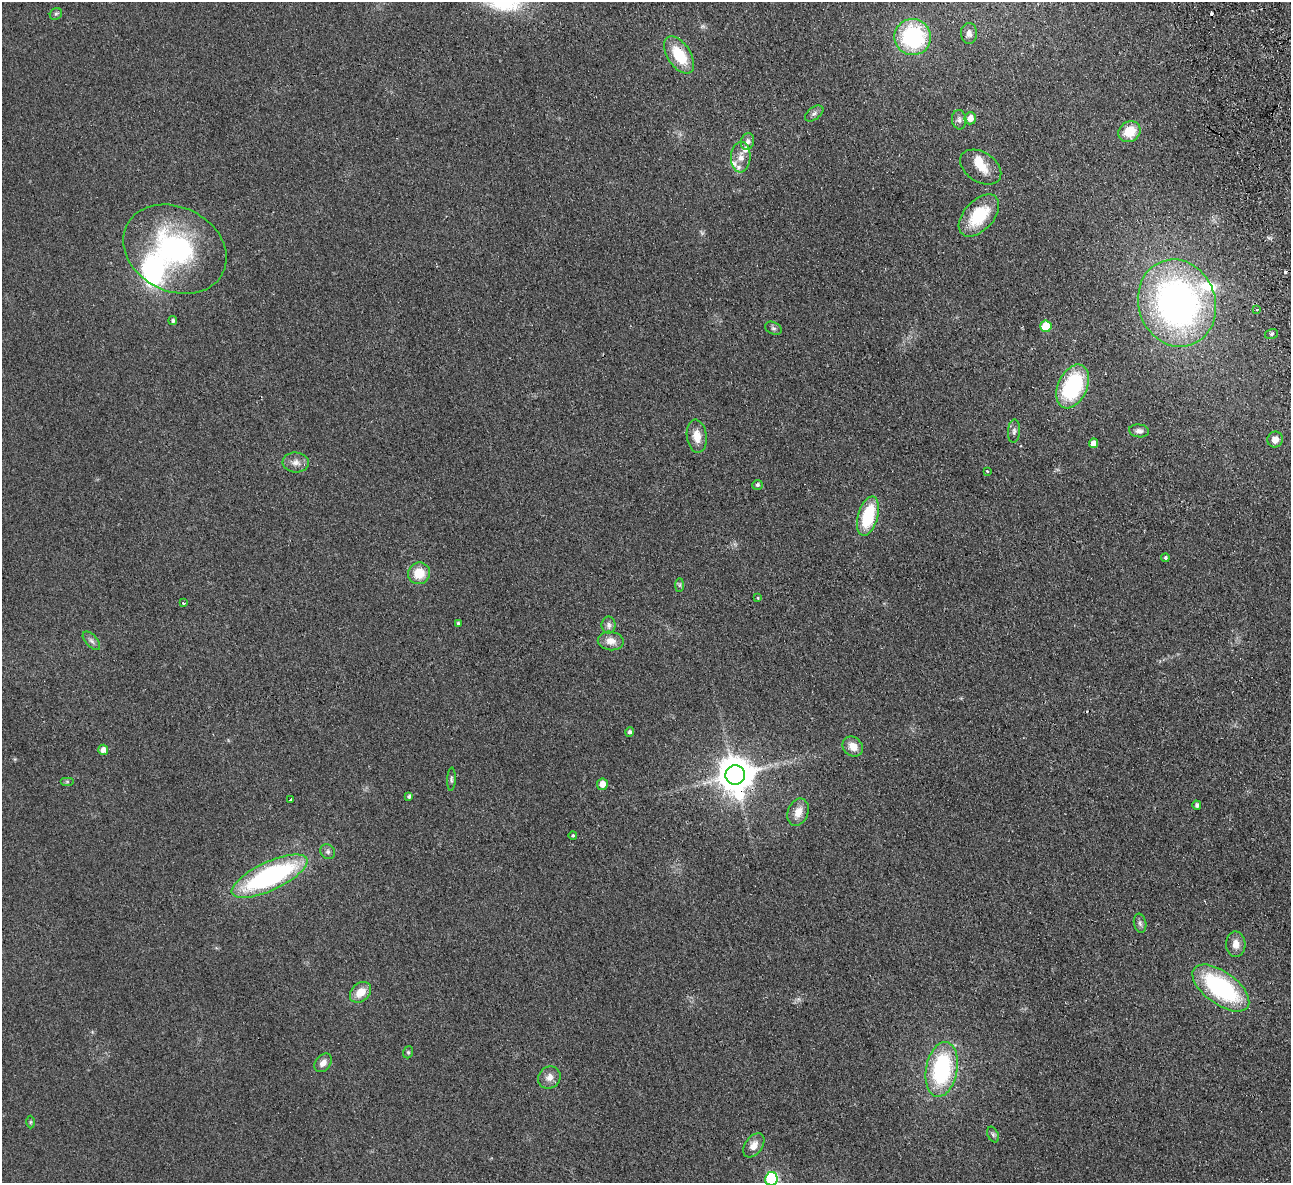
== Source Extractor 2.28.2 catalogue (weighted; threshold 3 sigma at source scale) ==
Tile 10 of 4 x 4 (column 2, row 3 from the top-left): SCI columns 1344-2632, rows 1465-2645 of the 5266 x 5170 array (HDU 1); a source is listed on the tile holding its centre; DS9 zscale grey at full resolution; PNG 1293 x 1185 px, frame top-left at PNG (2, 2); each listed source drawn as its Kron ellipse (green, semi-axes under 4 px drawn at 4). Shown black and unused: <1% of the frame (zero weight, under 2 of 3 exposures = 3% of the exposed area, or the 3 px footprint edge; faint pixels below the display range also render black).
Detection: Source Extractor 2.28.2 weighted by HDU 2 'WHT'; one run over the whole footprint, this tile lists its part. Background 0.0851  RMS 0.0094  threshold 0.0421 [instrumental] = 3 sigma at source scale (4.5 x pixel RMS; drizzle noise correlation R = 1.50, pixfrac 1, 0.05/0.05 arcsec/px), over >= 5 px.
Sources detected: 73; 2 inside a brighter object's white glare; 2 cosmic-ray / hot-pixel residue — neither listed nor drawn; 5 inside a brighter listed object's ellipse — not listed separately; the other 64 listed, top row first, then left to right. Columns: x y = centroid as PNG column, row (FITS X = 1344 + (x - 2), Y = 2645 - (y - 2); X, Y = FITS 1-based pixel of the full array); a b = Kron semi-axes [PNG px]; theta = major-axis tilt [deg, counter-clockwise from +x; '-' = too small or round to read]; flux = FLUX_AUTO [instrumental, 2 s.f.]
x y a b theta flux
56 14 6 5 - 1.8
969 33 10 8 -89 4.3
913 37 18 18 - 91
679 55 21 11 -56 31
814 113 10 6 37 3.1
970 118 6 5 - 8.3
959 120 10 7 -83 3.5
1129 132 11 10 - 21
748 142 8 6 76 3.6
741 157 15 9 86 8.5
981 167 22 15 -33 14
979 215 25 15 48 41
175 249 54 42 -26 140
1177 303 44 38 -70 350
1257 309 3 2 - 1.1
173 321 4 4 - 1.9
1046 326 6 5 - 26
773 328 9 6 -28 2.2
1271 334 7 5 16 1.8
1073 386 23 14 65 83
1014 431 12 6 85 3.3
1139 431 10 6 -7 3.5
697 436 16 10 -82 11
1275 439 8 7 - 7.3
1093 443 5 4 - 6.1
296 462 13 10 -5 6.5
987 472 3 3 - 2.1
757 485 5 5 - 2.1
868 516 20 10 74 46
1165 558 4 4 - 1.7
419 573 11 10 - 19
680 585 7 4 89 1.5
758 598 4 3 - 0.79
183 603 3 3 - 2
458 623 4 3 - 1.3
609 625 8 7 - 3.4
91 641 11 6 -48 3.2
611 641 13 9 -8 8.4
630 732 5 4 - 2.2
853 747 11 9 -41 9.9
103 750 5 5 - 5
735 775 10 9 - 2100
451 779 12 4 87 1.8
67 782 7 4 0 1.2
602 784 6 5 - 7.4
409 797 4 4 - 1.8
291 800 3 3 - 1.6
1197 805 4 4 - 1.9
798 812 14 10 68 10
573 835 4 4 - 1.2
328 852 8 7 - 2.4
270 876 41 14 25 160
1140 923 9 6 -79 2.6
1236 944 13 9 -87 7.8
1221 988 33 16 -36 120
360 992 12 9 43 12
408 1052 6 5 - 1.2
323 1063 10 7 52 5.4
942 1069 28 15 80 99
549 1077 12 10 41 6.6
30 1122 6 4 89 1.3
993 1135 8 5 -64 2.1
754 1145 13 8 54 7.4
771 1179 7 6 - 93
Overlapping masked pixels (flux is a lower limit): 1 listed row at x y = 735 775
Isophote crosses this tile's border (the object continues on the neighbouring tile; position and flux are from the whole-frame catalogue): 1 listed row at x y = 771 1179